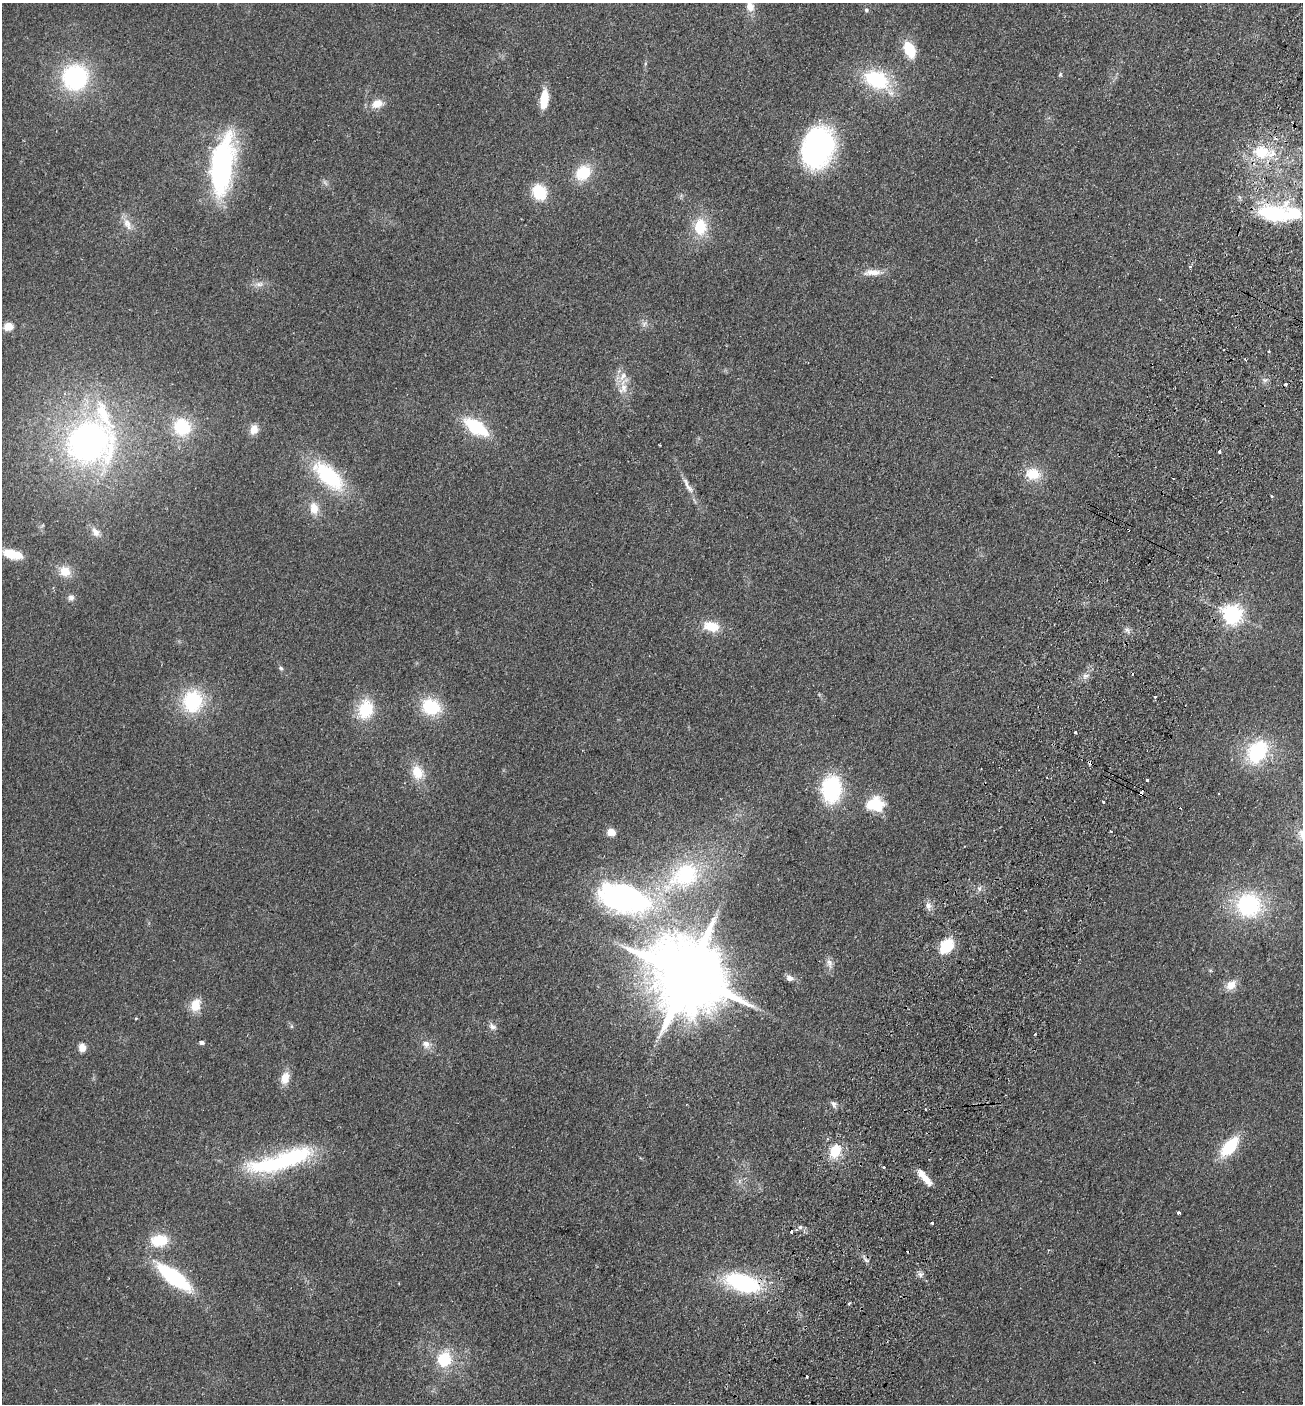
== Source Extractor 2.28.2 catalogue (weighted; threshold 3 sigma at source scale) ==
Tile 10 of 4 x 4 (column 2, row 3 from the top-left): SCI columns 1497-2797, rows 1430-2831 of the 5727 x 5663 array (HDU 1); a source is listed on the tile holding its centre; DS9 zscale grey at full resolution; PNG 1305 x 1406 px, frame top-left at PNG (2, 3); no overlay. Shown black and unused: <1% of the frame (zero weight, under 2 of 3 exposures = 3% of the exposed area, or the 3 px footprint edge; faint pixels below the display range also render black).
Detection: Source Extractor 2.28.2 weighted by HDU 2 'WHT'; one run over the whole footprint, this tile lists its part. Background 0.111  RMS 0.0093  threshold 0.042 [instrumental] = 3 sigma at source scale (4.5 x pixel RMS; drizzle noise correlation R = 1.50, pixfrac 1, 0.05/0.05 arcsec/px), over >= 5 px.
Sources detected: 107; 2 inside a brighter object's white glare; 10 cosmic-ray / hot-pixel residue — not listed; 4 inside a brighter listed object's ellipse — not listed separately; the other 91 listed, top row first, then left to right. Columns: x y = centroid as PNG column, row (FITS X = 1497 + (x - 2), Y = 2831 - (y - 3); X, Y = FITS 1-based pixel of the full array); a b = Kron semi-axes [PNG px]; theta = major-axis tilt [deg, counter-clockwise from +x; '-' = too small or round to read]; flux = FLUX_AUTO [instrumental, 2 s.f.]
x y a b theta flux
750 6 14 10 -74 9.2
866 10 5 5 - 1.8
909 49 19 11 -62 26
1060 74 5 4 - 1.2
75 77 21 21 - 120
876 79 27 18 -24 61
544 99 16 6 82 30
377 104 15 11 21 11
817 147 42 30 70 160
1261 152 21 17 -7 33
222 165 65 24 82 160
583 173 17 14 44 27
539 192 15 12 -59 31
1275 214 36 19 -6 74
127 224 19 9 -64 8.5
700 227 21 16 -87 27
872 272 23 8 3 10
259 284 11 7 7 4.6
644 324 7 6 - 2.8
8 326 5 5 - 30
1268 351 3 3 - 1
1246 360 3 3 - 0.88
1264 380 8 5 -10 2.4
623 388 27 10 71 12
182 427 17 15 -33 45
476 427 21 11 -33 58
254 429 11 8 71 9.2
89 442 55 48 9 320
660 445 2 2 - 0.79
1219 452 3 3 - 3.4
1033 474 18 13 -10 20
328 476 46 20 -43 69
688 486 29 6 -62 8.3
1272 496 3 3 - 1.8
314 508 17 12 -80 11
96 532 14 9 -60 6.4
12 554 22 10 -14 20
65 571 15 13 -27 13
71 598 8 7 - 3.5
1232 614 7 7 - 470
711 626 16 10 -12 21
1127 630 7 6 - 2.7
281 668 6 5 - 1.6
1085 676 9 6 18 3.5
1155 697 3 3 - 2.1
192 701 20 18 81 66
431 707 16 13 -23 49
365 709 24 17 78 33
1075 732 3 3 - 2.9
1257 752 22 16 57 71
417 772 18 14 -72 17
1147 780 3 3 - 3.3
831 789 25 18 85 83
1141 793 3 3 - 12
1103 801 3 3 - 3
878 807 18 12 81 21
611 832 5 5 - 23
685 875 50 34 28 95
622 898 73 37 -15 190
928 905 8 7 - 4.2
1249 905 28 26 -5 79
946 946 14 11 48 31
829 963 15 7 -75 4.9
688 976 22 18 -26 12000
789 978 9 8 - 4.8
1231 985 14 11 44 9.8
196 1005 15 11 73 15
291 1026 6 4 -72 1.3
492 1026 11 7 -39 3.8
1035 1034 3 2 - 1
202 1042 5 4 - 3
426 1044 10 9 - 6.1
82 1047 10 8 -86 7.1
285 1078 16 10 77 10
833 1104 9 7 -69 2.9
926 1109 3 3 - 2.5
827 1139 4 3 - 1.2
1229 1147 23 12 49 38
835 1151 16 12 66 20
275 1164 72 19 9 100
922 1174 16 8 -47 9.7
1179 1213 3 3 - 1.9
932 1223 3 3 - 2.4
159 1240 17 12 3 27
866 1260 8 3 -32 1.9
920 1275 8 6 17 2.7
174 1277 32 11 -37 96
742 1283 34 17 -18 94
849 1303 4 3 - 1.3
444 1359 18 16 71 30
806 1377 3 3 - 3.6
Overlapping masked pixels (flux is a lower limit): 3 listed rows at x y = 1275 214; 1141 793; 742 1283
Isophote crosses this tile's border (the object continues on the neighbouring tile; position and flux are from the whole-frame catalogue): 1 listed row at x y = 750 6